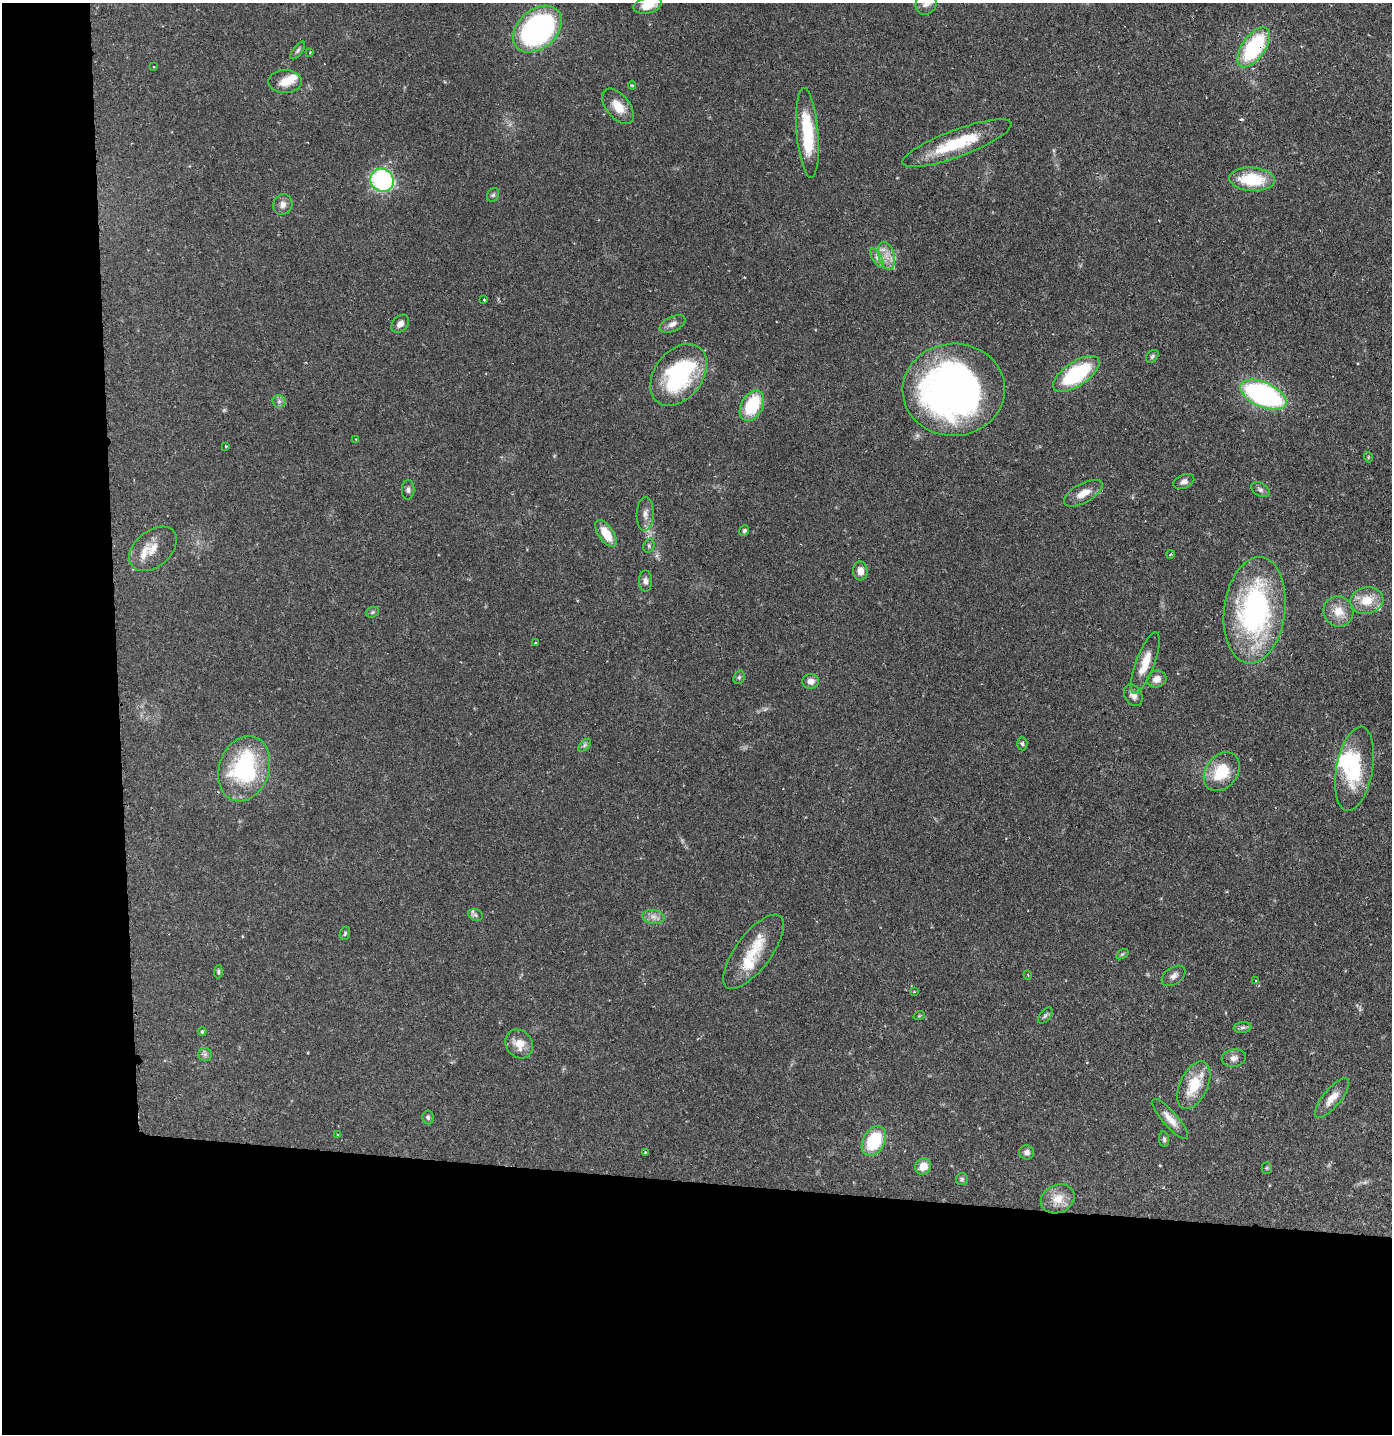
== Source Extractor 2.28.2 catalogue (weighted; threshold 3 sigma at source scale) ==
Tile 7 of 3 x 3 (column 1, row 3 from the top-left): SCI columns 80-1469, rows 9-1440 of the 4332 x 4304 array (HDU 1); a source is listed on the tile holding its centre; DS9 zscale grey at full resolution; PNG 1394 x 1436 px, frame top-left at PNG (2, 3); each listed source drawn as its Kron ellipse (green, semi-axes under 4 px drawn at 4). Shown black and unused: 24% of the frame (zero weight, under 2 of 3 exposures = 1% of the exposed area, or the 3 px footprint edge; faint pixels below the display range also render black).
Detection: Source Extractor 2.28.2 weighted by HDU 2 'WHT'; one run over the whole footprint, this tile lists its part. Background 0.131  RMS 0.0054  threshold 0.0245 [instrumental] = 3 sigma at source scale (4.5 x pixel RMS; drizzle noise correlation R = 1.50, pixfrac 1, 0.05/0.05 arcsec/px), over >= 5 px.
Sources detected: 99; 1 too faint to see at this stretch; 2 inside a brighter object's white glare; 1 cosmic-ray / hot-pixel residue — neither listed nor drawn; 7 inside a brighter listed object's ellipse — not listed separately; the other 88 listed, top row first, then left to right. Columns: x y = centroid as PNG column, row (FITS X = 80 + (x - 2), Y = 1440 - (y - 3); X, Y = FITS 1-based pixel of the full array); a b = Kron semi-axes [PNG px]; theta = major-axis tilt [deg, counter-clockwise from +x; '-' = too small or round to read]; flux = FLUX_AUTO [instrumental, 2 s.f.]
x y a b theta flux
926 4 11 10 - 3.7
648 5 14 8 14 8.9
537 29 28 19 41 110
1254 47 23 11 55 50
298 50 10 4 53 1.3
310 52 3 2 - 0.48
153 67 2 2 - 0.47
285 82 16 11 0 6.7
632 85 4 4 - 0.82
618 106 21 11 -51 9
807 133 45 11 -85 28
957 143 58 13 20 29
1252 179 23 12 -3 24
382 180 12 11 - 72
493 195 7 5 60 1.1
283 205 10 9 - 2.9
886 256 14 8 -75 5.1
877 258 11 4 -58 2
484 300 3 3 - 1
400 324 10 7 48 2.9
672 324 14 7 25 3.3
1152 356 7 5 46 1.1
1076 374 27 12 34 50
678 375 34 24 52 64
954 390 51 46 2 270
1263 395 25 12 -24 110
279 401 6 6 - 1.5
752 406 16 10 61 27
356 439 3 2 - 0.34
226 446 3 2 - 0.68
1368 457 5 3 - 0.52
1184 482 11 7 23 2.2
408 490 10 6 86 1.7
1260 490 10 6 -31 1.7
1083 493 21 9 29 6.7
645 514 17 8 88 3.9
744 531 5 4 - 1.1
606 533 15 7 -56 10
649 546 7 5 72 1.1
153 549 27 18 41 9.5
1171 554 4 2 - 0.48
860 571 9 7 -87 4.2
645 581 10 6 -88 2.3
1367 601 16 13 9 12
1255 610 53 30 83 120
1338 611 15 14 - 8.7
372 612 7 5 21 0.97
535 643 3 3 - 0.44
1145 663 32 9 69 11
739 677 7 5 68 0.99
1157 679 10 8 16 3.5
811 681 8 7 - 3.7
1133 695 11 8 -59 3.3
1022 744 7 5 -87 0.98
584 745 8 4 46 1.2
244 769 33 25 71 61
1354 769 43 18 79 32
1222 772 21 16 53 18
475 915 7 5 -22 1.2
653 917 11 7 -7 3
345 933 7 5 73 0.92
753 952 45 17 53 18
1122 954 7 4 33 0.76
218 972 7 4 82 0.86
1028 975 5 3 - 0.42
1173 976 13 8 35 2.9
1256 981 3 2 - 0.55
914 992 4 2 - 0.38
1045 1015 9 5 52 1.3
919 1016 6 3 19 0.48
1243 1027 9 5 6 1.5
202 1031 4 3 - 0.64
519 1044 15 13 -54 7.6
205 1054 7 6 - 1.5
1234 1058 12 8 9 3
1194 1085 25 14 65 17
1332 1098 24 8 51 7.2
428 1117 7 5 -83 1.2
1170 1119 26 7 -49 5.9
338 1135 3 3 - 1.1
1164 1139 8 5 -84 1.1
874 1141 16 11 61 29
645 1152 3 2 - 0.38
1027 1152 7 7 - 2.3
923 1166 8 7 - 6.4
1267 1168 5 5 - 0.75
962 1179 6 6 - 1
1058 1199 17 14 23 7.8
Overlapping masked pixels (flux is a lower limit): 1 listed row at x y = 1254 47
Isophote crosses this tile's border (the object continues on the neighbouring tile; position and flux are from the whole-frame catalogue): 2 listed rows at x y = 926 4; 648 5